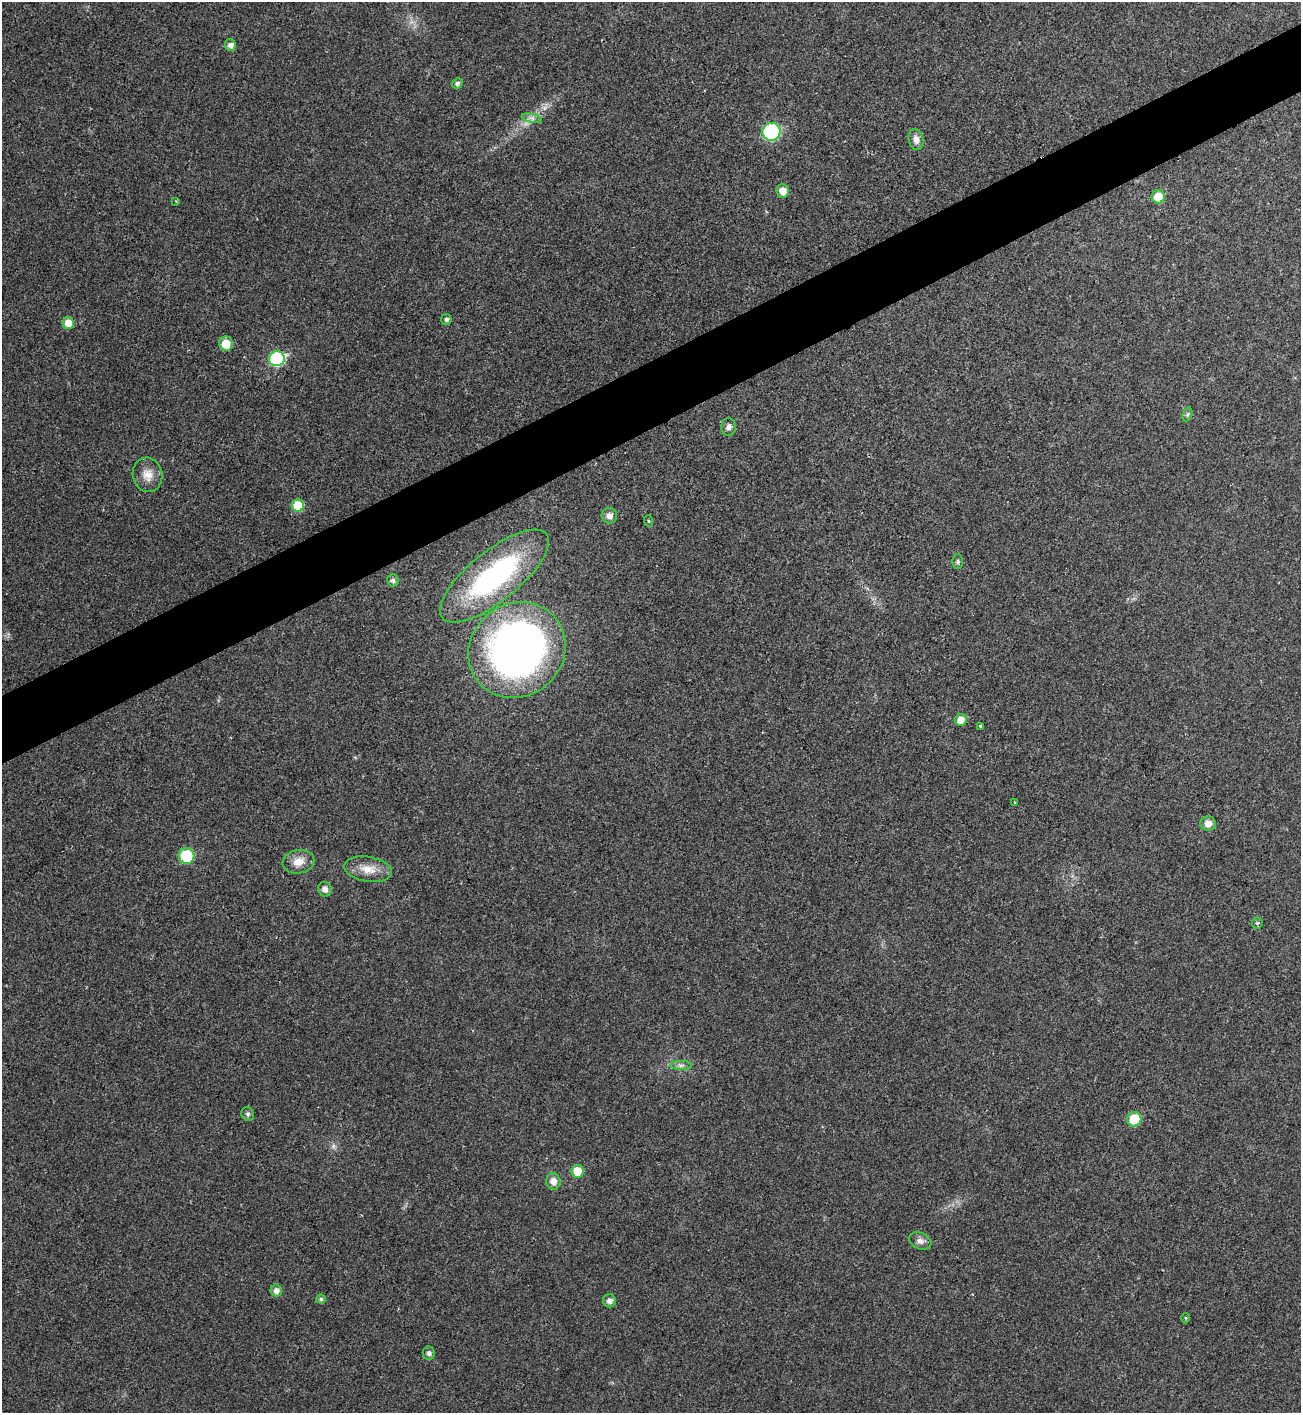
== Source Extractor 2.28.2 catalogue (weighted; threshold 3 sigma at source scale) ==
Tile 10 of 4 x 4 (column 2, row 3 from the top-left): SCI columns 1453-2751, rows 1414-2824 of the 5633 x 5646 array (HDU 1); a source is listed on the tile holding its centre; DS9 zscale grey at full resolution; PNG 1303 x 1415 px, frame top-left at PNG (2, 2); each listed source drawn as its Kron ellipse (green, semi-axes under 4 px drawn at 4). Shown black and unused: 5% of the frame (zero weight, under 2 of 3 exposures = <1% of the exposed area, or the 3 px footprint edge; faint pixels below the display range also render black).
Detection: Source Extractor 2.28.2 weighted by HDU 2 'WHT'; one run over the whole footprint, this tile lists its part. Background 0.0477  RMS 0.0075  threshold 0.0339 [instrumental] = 3 sigma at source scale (4.5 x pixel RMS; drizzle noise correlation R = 1.50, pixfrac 1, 0.05/0.05 arcsec/px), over >= 5 px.
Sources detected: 42; all 42 listed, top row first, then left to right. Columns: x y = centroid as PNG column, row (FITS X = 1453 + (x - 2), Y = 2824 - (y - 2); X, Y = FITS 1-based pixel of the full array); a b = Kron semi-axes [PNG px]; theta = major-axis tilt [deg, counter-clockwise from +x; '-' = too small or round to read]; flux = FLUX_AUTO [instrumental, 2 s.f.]
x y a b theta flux
230 45 6 5 - 3.7
457 83 5 5 - 2.1
532 118 10 4 -13 2.3
771 132 9 9 - 67
916 139 11 7 -79 4.5
783 191 7 6 - 7.8
1158 197 7 6 - 11
176 201 4 2 - 0.67
446 319 5 5 - 1.7
68 323 6 5 - 11
226 344 7 7 - 14
277 359 8 7 - 84
1187 414 7 4 70 1.4
729 427 9 7 88 2.7
148 475 17 14 -76 9
298 505 6 6 - 24
609 516 8 7 - 4
649 521 6 3 -70 0.84
958 562 7 5 -90 1.5
494 576 67 25 39 130
393 580 6 5 - 2.4
517 650 50 46 39 410
961 720 6 6 - 10
980 726 3 3 - 2.9
1015 803 3 2 - 1.1
1208 823 7 7 - 5.1
186 856 8 8 - 32
298 862 16 11 12 8.1
368 869 24 12 -9 11
325 889 7 6 - 3.5
1257 923 5 5 - 1.2
681 1065 11 4 0 2.5
248 1114 7 6 - 1.9
1134 1119 7 7 - 22
577 1171 6 6 - 15
553 1181 8 7 - 5.3
920 1241 12 8 -25 3.6
276 1291 6 5 - 3.9
321 1299 5 4 - 1.4
609 1301 6 6 - 3
1186 1318 5 3 - 0.75
429 1353 6 6 - 2.3